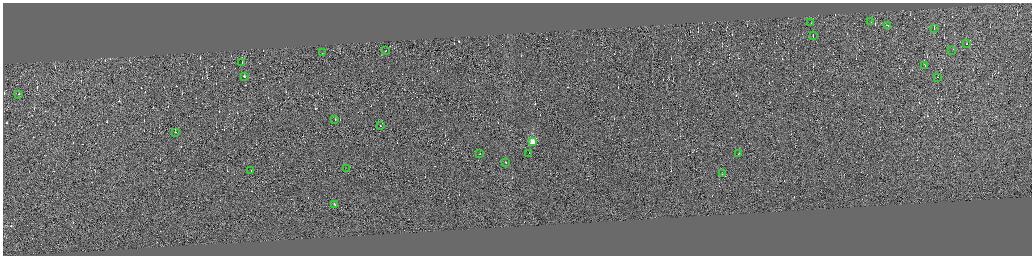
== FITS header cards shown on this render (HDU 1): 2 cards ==
NAXIS1  =                 4117
NAXIS2  =                 1014

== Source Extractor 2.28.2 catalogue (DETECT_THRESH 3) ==
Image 4117 x 1014 px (HDU 1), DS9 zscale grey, zoomed out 1/4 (1 PNG px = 4 x 4 image px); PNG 1034 x 258 px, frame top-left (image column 3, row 1011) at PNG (3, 3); each listed source drawn as its Kron ellipse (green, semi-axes under 4 px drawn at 4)
Background -0.228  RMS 3.8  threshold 11.5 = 3 sigma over >= 5 px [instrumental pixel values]
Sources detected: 635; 609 cannot appear on this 1/4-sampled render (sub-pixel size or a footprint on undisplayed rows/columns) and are neither listed nor drawn; the other 26 listed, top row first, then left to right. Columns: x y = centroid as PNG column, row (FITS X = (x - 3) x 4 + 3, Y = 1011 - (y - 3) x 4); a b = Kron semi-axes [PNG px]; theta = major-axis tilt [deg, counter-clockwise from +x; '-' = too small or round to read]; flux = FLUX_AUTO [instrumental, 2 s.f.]
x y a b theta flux
871 21 2 1 - 11000
811 22 2 1 - 1800
888 25 3 1 - 100000
934 29 2 1 - 24000
813 36 2 1 - 64000
967 44 2 1 - 21000
952 50 2 1 - 1900
385 51 2 1 - 17000
322 53 2 1 - 12000
242 62 2 1 - 8400
925 65 3 1 - 29000
244 76 3 1 - 23000
937 77 2 1 - 12000
19 94 2 1 - 12000
335 119 2 1 - 14000
380 125 2 1 - 20000
175 132 2 1 - 15000
533 142 2 2 - 130000
480 153 3 1 - 16000
529 153 2 1 - 15000
739 153 2 1 - 79000
506 162 2 1 - 14000
347 168 2 1 - 510
251 170 2 1 - 19000
723 174 2 1 - 30000
335 204 3 1 - 110000
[609 sub-pixel or undisplayed-footprint detections neither listed nor drawn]